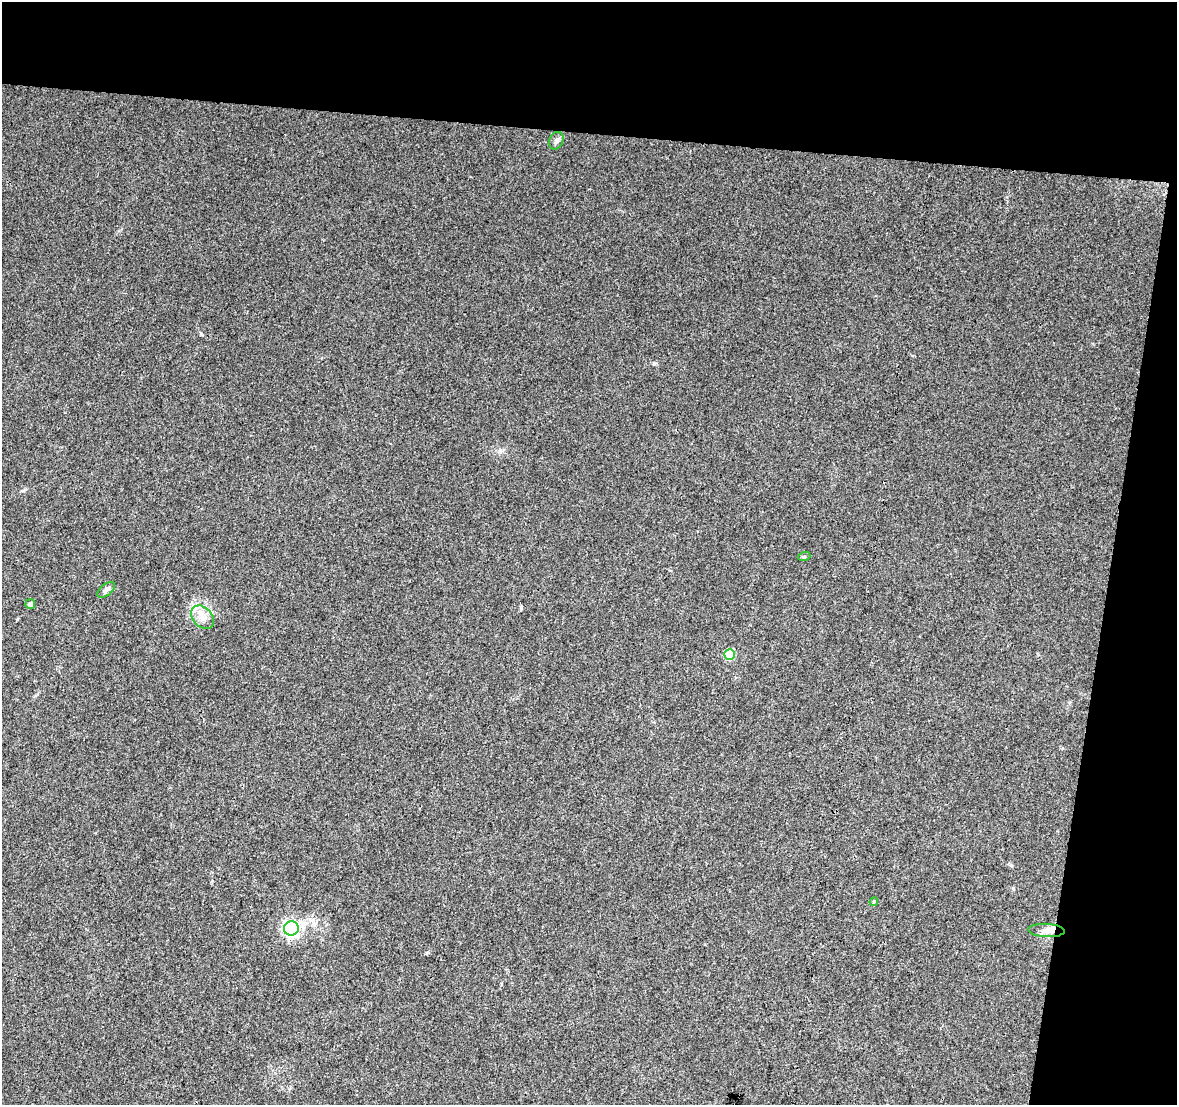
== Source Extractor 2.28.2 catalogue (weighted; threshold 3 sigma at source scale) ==
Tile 2 of 2 x 2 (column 2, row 1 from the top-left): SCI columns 1176-2350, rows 1233-2335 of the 2350 x 2448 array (HDU 1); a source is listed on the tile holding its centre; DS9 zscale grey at full resolution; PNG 1179 x 1107 px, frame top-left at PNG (2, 2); each listed source drawn as its Kron ellipse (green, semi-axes under 4 px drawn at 4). Shown black and unused: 18% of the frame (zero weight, under 3 of 4 exposures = <1% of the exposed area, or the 3 px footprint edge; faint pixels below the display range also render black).
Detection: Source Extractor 2.28.2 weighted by HDU 2 'WHT'; one run over the whole footprint, this tile lists its part. Background 0.0235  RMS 0.0046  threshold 0.0207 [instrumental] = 3 sigma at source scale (4.5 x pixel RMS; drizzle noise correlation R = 1.50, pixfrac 1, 0.0396/0.0396 arcsec/px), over >= 5 px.
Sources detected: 9; all 9 listed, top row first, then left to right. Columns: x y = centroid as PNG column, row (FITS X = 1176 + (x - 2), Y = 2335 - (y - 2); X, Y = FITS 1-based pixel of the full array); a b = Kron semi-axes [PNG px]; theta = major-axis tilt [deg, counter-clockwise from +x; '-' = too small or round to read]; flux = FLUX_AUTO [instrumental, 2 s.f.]
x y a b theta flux
556 141 9 7 65 1.5
804 557 6 4 18 0.58
106 590 10 5 38 1.5
30 604 5 4 - 1.9
203 617 13 9 -46 4.1
730 654 5 5 - 21
874 902 4 4 - 0.45
291 928 7 7 - 98
1047 930 18 6 -3 2.8